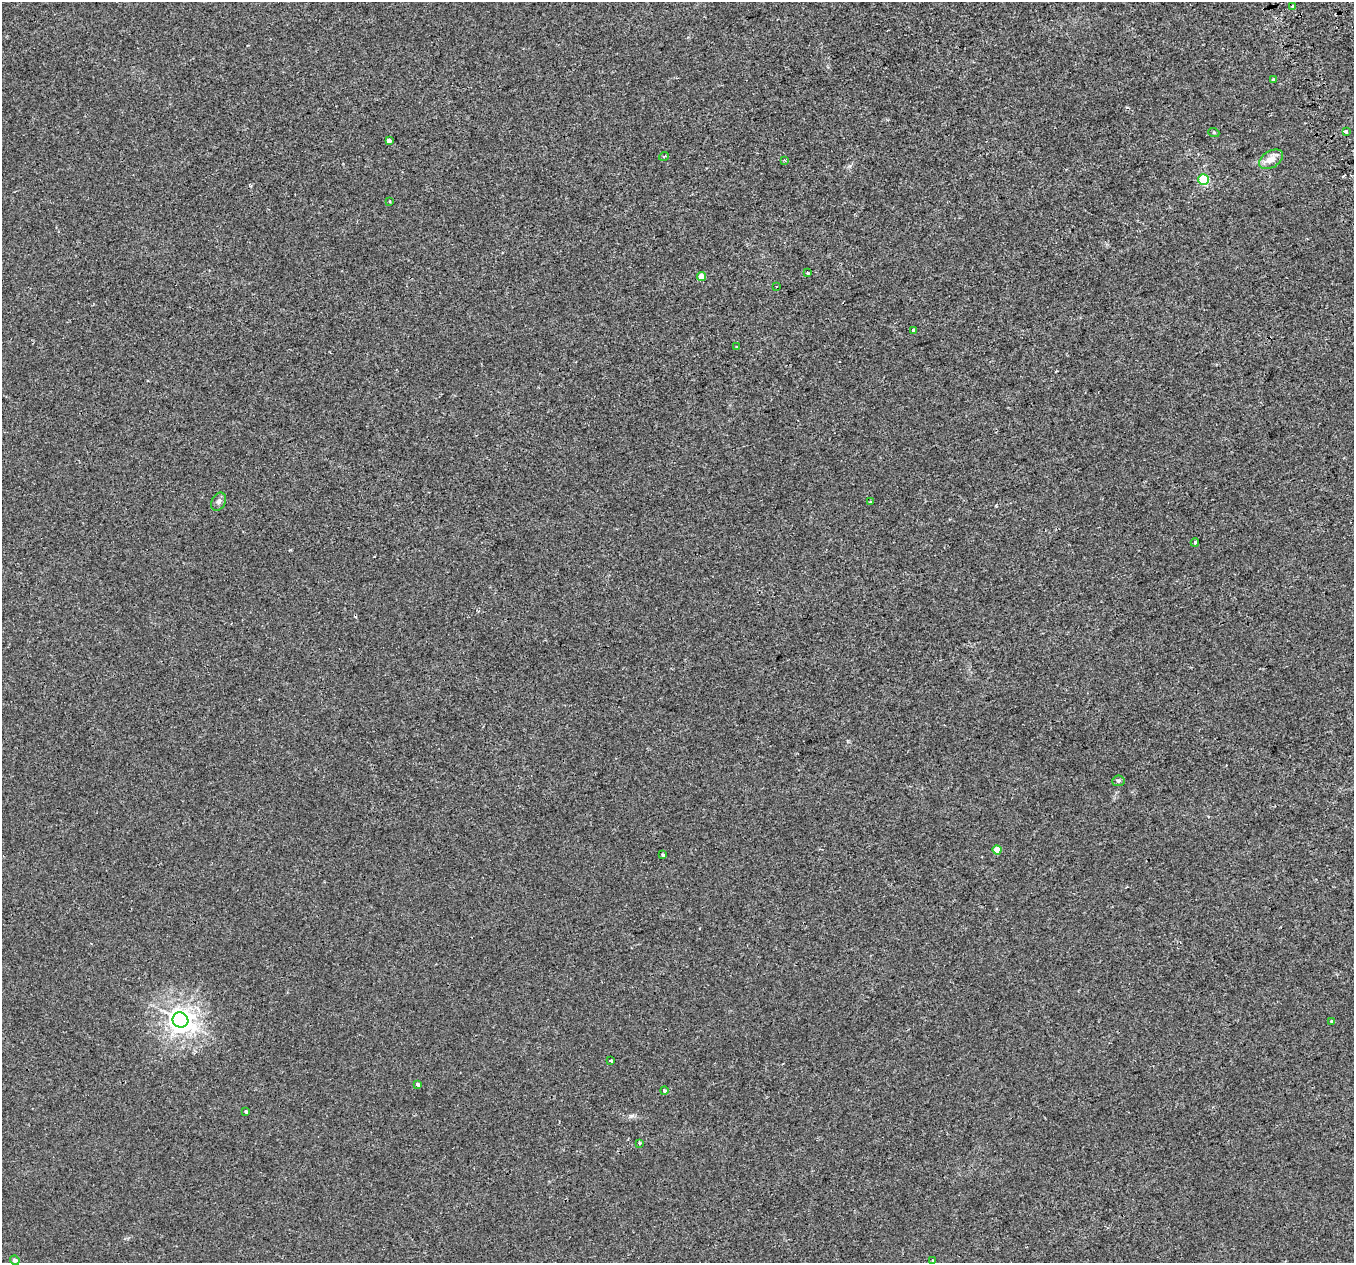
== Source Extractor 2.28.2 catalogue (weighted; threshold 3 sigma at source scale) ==
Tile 10 of 4 x 4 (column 2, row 3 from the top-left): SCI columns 1439-2790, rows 1415-2675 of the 5580 x 5297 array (HDU 1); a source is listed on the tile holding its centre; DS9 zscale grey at full resolution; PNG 1356 x 1265 px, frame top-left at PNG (2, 2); each listed source drawn as its Kron ellipse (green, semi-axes under 4 px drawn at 4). Shown black and unused: <1% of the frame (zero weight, under 2 of 3 exposures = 3% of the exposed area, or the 3 px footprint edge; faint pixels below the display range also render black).
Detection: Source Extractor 2.28.2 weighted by HDU 2 'WHT'; one run over the whole footprint, this tile lists its part. Background 0.00307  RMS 0.0029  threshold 0.0129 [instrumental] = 3 sigma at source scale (4.5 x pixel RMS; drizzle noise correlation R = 1.50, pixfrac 1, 0.0396/0.0396 arcsec/px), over >= 5 px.
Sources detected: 31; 1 cosmic-ray / hot-pixel residue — neither listed nor drawn; the other 30 listed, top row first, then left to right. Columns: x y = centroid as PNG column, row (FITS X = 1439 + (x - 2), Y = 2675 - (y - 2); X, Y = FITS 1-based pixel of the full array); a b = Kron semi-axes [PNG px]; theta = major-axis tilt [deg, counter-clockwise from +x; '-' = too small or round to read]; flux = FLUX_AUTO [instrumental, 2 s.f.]
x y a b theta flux
1293 7 4 3 - 1.7
1273 79 3 3 - 0.75
1346 132 3 3 - 0.9
1214 133 5 3 - 0.29
389 141 3 3 - 2.6
664 156 5 3 - 0.34
1271 159 13 8 31 2.5
785 160 4 3 - 0.27
1204 179 5 5 - 11
389 201 3 2 - 0.26
807 273 3 3 - 0.55
701 277 4 4 - 3.2
776 287 2 2 - 0.24
913 330 3 3 - 2.5
737 347 4 3 - 0.26
218 502 9 7 60 0.89
870 502 3 2 - 0.22
1195 543 4 3 - 0.49
1118 781 6 5 - 0.5
997 850 4 4 - 3.4
663 854 3 3 - 0.95
180 1020 8 7 - 230
1332 1021 3 3 - 1.1
611 1061 4 3 - 0.75
418 1084 4 3 - 2
664 1091 4 4 - 0.74
246 1111 3 3 - 0.83
640 1143 3 3 - 0.43
15 1260 5 4 - 0.81
933 1261 3 3 - 1.1